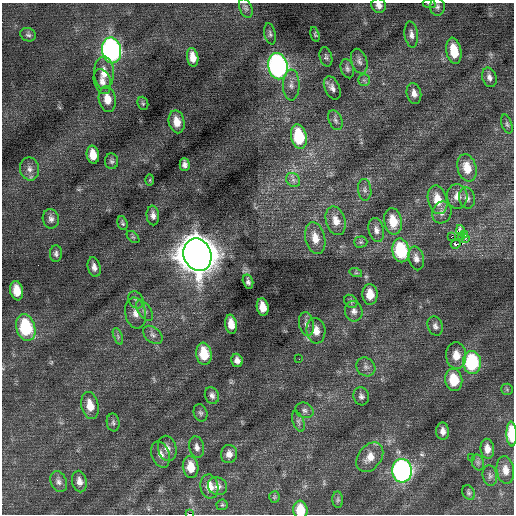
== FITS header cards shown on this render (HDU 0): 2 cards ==
NAXIS1  =                  512 / Axis length
NAXIS2  =                  512 / Axis length

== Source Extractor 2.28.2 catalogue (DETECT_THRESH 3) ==
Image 512 x 512 px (HDU 0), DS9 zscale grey, 1 PNG px = 1 image px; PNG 516 x 516 px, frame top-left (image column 1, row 512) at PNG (2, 3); each listed source drawn as its Kron ellipse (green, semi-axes under 4 px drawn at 4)
Background 0.0782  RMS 0.77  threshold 2.3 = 3 sigma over >= 5 px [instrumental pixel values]
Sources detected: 116; all 116 listed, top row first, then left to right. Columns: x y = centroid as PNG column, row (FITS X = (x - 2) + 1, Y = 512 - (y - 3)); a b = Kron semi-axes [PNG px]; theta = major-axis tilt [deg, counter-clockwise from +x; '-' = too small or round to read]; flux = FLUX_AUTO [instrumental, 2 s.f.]
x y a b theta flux
429 4 6 4 -8 86
379 6 7 6 - 270
437 7 9 7 -87 160
246 8 10 6 -68 150
270 34 10 5 -78 130
315 34 7 4 -74 78
411 34 13 6 -83 270
28 35 8 6 -21 130
112 50 13 9 -80 16000
454 51 13 7 -79 1100
193 57 9 5 -80 480
326 57 10 6 -76 120
359 61 13 7 -72 240
278 66 13 9 -79 15000
347 69 10 6 -73 160
104 73 16 10 -89 660
489 77 10 7 -72 250
364 80 6 6 - 99
102 82 13 8 -73 340
291 85 15 8 89 370
332 88 12 7 -65 260
414 93 10 7 -76 300
107 99 13 8 -79 600
143 103 7 5 -69 75
335 120 10 6 -68 160
177 122 11 8 -78 570
507 124 10 5 -71 130
299 137 12 7 -79 2500
93 155 9 6 -80 690
112 161 8 6 -85 130
185 164 6 5 - 200
467 168 14 9 -75 810
30 169 11 9 -79 330
150 180 6 4 89 54
293 180 7 6 - 180
365 190 11 6 -84 180
457 196 12 10 -85 450
467 198 11 8 -80 250
437 200 14 9 -76 930
442 212 11 9 66 310
153 215 10 6 -85 250
51 219 10 8 -80 220
336 221 14 9 -74 580
393 221 13 8 -80 1000
122 223 7 5 -74 99
376 230 12 7 -78 270
460 230 5 2 - 160
465 235 3 2 - 1100
133 237 7 4 -43 86
451 237 2 2 - 280
461 237 3 2 - 60
315 238 16 10 -78 710
465 239 4 4 - 81
361 242 6 5 - 100
456 244 5 3 - 16
401 250 12 8 -80 3100
56 254 8 6 88 150
197 255 16 13 -70 130000
416 258 12 7 -77 290
94 267 10 6 -78 260
356 273 6 4 -18 69
248 282 7 5 -76 150
17 291 10 6 -80 800
370 294 10 7 -87 690
136 300 9 7 -58 170
351 301 7 6 - 110
263 307 9 6 -80 600
145 310 12 6 -57 220
354 311 10 8 -77 260
136 313 15 10 -80 450
231 324 9 6 -82 530
306 324 12 7 -80 260
435 326 10 7 -69 200
26 328 13 9 -73 3500
316 331 13 9 -86 530
153 335 11 7 -39 210
118 336 9 4 -68 110
204 354 11 7 -82 1300
456 355 13 10 -86 700
299 359 2 2 - 35
237 360 7 5 -74 250
472 362 11 9 -88 4400
366 367 10 8 -44 240
454 380 11 8 -82 1500
507 389 6 5 - 86
212 395 8 7 - 210
361 396 9 8 - 180
90 406 14 8 -78 730
304 410 9 7 -25 190
200 413 9 6 -68 140
298 421 11 5 -69 160
113 422 9 6 -81 130
443 431 9 6 -88 290
512 434 12 5 -88 1900
197 447 11 7 -79 270
167 448 13 9 -77 350
487 449 10 6 -84 440
161 454 13 9 -70 340
229 454 9 8 - 320
370 457 16 11 53 680
471 458 3 2 - 77
478 462 8 6 -70 140
191 467 11 7 -81 750
505 470 14 8 -82 480
402 471 12 10 -87 15000
490 476 10 7 -79 180
79 481 11 7 -78 310
59 482 11 8 -67 220
217 486 10 9 - 270
209 487 12 9 -80 590
469 493 8 6 -58 110
274 497 5 5 - 71
338 500 8 5 -85 100
222 505 5 5 - 70
300 510 9 7 -84 1100
190 514 3 2 - 2500
At the frame edge (FLAGS 8, measured only in part): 5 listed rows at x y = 429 4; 379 6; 512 434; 300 510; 190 514